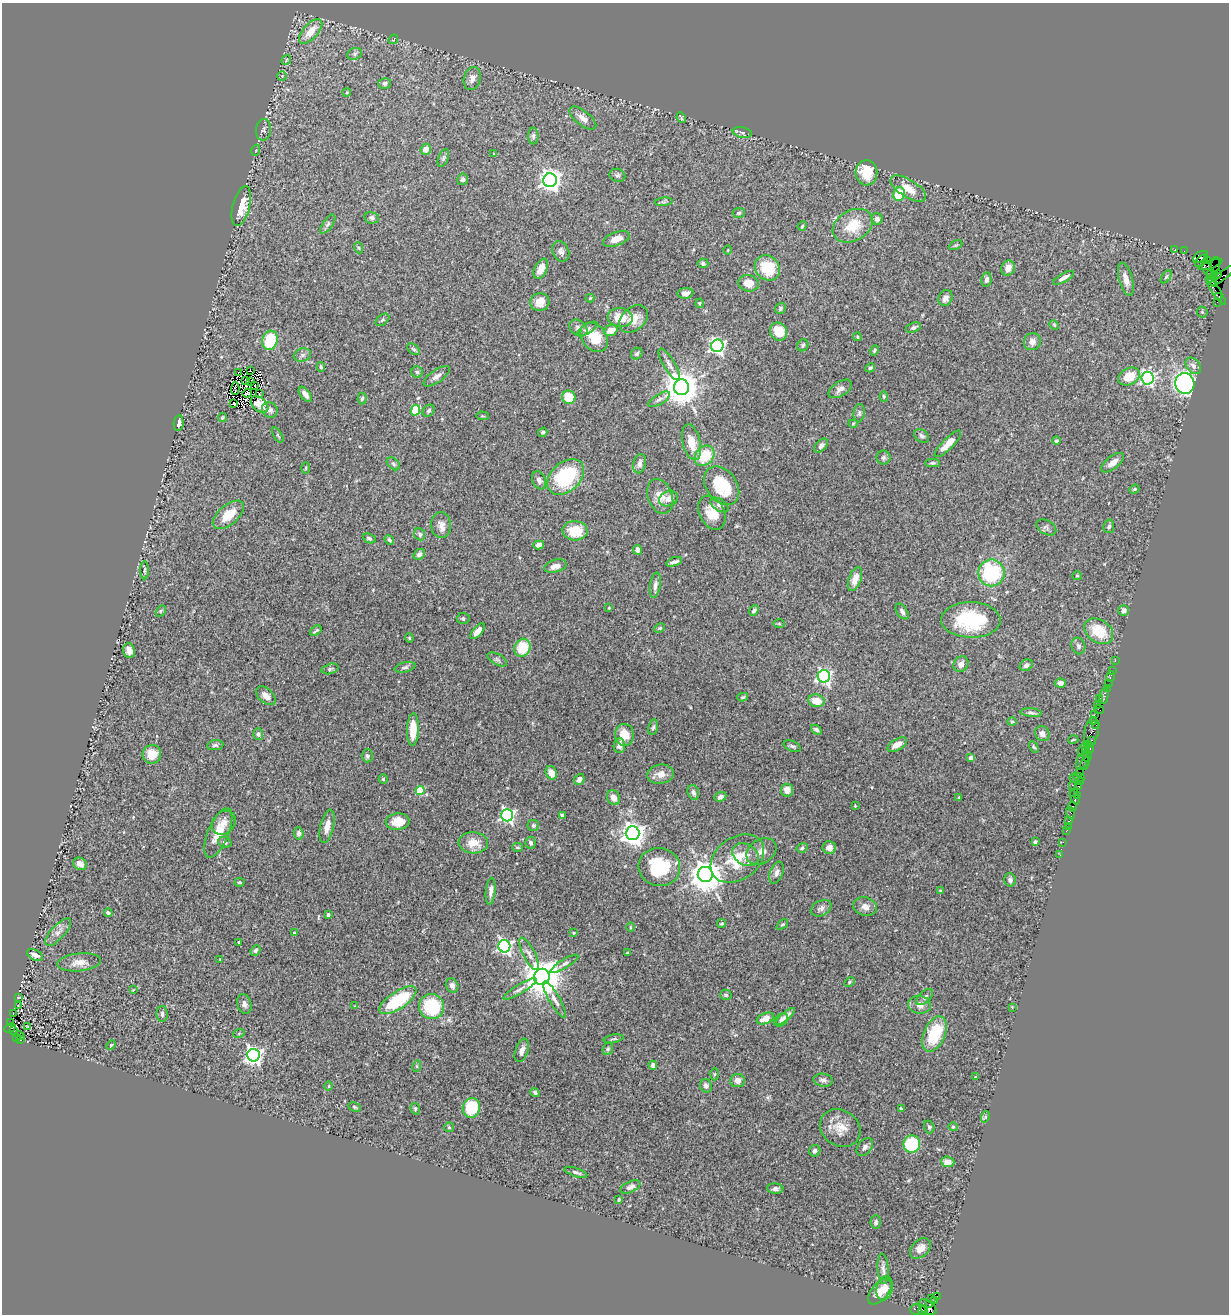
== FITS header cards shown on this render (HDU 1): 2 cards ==
NAXIS1  =                 1227
NAXIS2  =                 1312

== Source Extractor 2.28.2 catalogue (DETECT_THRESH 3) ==
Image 1227 x 1312 px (HDU 1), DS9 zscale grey, 1 PNG px = 1 image px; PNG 1231 x 1316 px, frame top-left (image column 1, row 1312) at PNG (2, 3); each listed source drawn as its Kron ellipse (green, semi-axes under 4 px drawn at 4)
Background 0.971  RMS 0.042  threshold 0.125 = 3 sigma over >= 5 px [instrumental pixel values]
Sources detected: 372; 3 with non-positive FLUX_AUTO (blend fragments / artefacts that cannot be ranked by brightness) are neither listed nor drawn; the other 369 listed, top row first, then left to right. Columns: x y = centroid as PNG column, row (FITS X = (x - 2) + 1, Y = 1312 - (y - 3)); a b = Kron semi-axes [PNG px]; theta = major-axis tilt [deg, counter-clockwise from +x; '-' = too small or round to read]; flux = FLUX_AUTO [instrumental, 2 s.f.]
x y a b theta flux
311 31 15 7 48 41
393 39 5 3 - 2.7
355 54 7 5 22 6.9
286 60 5 2 - 2.1
282 76 4 4 - 3.1
472 78 12 8 74 17
385 83 6 5 - 8.6
347 93 4 4 - 3.4
681 117 5 2 - 2.8
583 118 16 7 -38 20
264 130 11 7 80 9.9
742 133 10 5 -10 7.2
533 136 8 5 -90 7.7
426 149 5 5 - 20
256 150 5 3 - 2.3
494 154 3 3 - 3
443 158 9 5 67 5.8
866 173 12 11 - 70
617 175 8 6 -20 6.8
462 179 6 5 - 7.4
550 180 7 6 - 1900
908 189 20 8 -32 41
899 194 7 6 - 92
664 202 9 3 5 5.2
241 206 20 8 75 61
739 213 6 5 - 4.6
372 218 7 5 -12 7.2
877 219 6 5 - 9
328 224 11 5 55 8.2
802 226 5 4 - 3.2
853 226 21 15 29 74
616 239 14 6 20 23
956 245 7 4 26 4.4
359 248 5 3 - 3.2
1175 249 2 2 - 23
728 250 4 3 - 1.9
561 251 10 8 -66 11
1184 251 2 2 - 16
1200 257 8 5 33 180
1201 261 7 4 42 270
1207 261 4 3 - 46
703 263 5 5 - 6
1210 264 12 4 19 530
1215 266 9 3 79 180
767 268 13 11 -46 94
1008 268 8 6 66 20
541 269 11 6 64 23
1208 270 9 5 -56 170
1216 275 6 3 30 820
1223 275 16 4 38 230
1166 277 7 3 55 4.1
1063 278 12 4 29 14
1212 278 9 4 -76 1200
1126 279 17 7 -74 25
986 280 7 5 79 9.2
748 283 10 8 -17 30
1216 291 16 3 -56 180
685 293 8 5 8 13
1219 297 4 3 - 91
590 298 4 4 - 2.6
945 298 8 6 66 15
540 302 9 9 - 27
1217 302 2 2 - 15
699 303 5 4 - 4
780 308 6 5 - 5.1
1202 312 5 5 - 3.3
620 317 12 9 -7 52
634 319 16 11 41 37
382 320 8 5 37 6
1054 325 5 4 - 3.2
578 328 10 7 -36 11
913 328 8 5 18 8.1
588 329 11 5 31 8.7
611 330 7 5 22 29
779 332 9 8 - 69
594 337 16 12 -51 63
857 337 4 3 - 3
270 340 10 7 75 130
1032 342 9 8 - 18
803 345 6 5 - 5.1
717 346 6 6 - 810
413 349 7 4 -38 5.2
874 350 5 4 - 4.3
637 354 6 5 - 6.9
302 355 9 6 16 9.3
669 364 18 5 -59 16
1193 366 9 6 -50 13
321 367 5 3 - 3.9
870 368 5 4 - 4.3
250 370 2 2 - 2
239 372 3 2 - 10
417 372 5 5 - 4.5
437 376 15 6 35 14
1129 377 11 8 27 59
1147 378 6 6 - 620
246 380 3 2 - 3.5
250 382 2 2 - 2.3
1185 383 10 9 - 760
255 386 2 2 - 4.7
681 387 7 7 - 6800
235 388 7 2 86 1.9
840 389 13 7 31 14
247 393 5 2 - 2.5
259 394 3 2 - 1.6
305 394 9 4 -52 18
884 396 5 4 - 4
569 397 7 6 - 74
362 398 6 4 84 5.6
659 399 12 5 31 10
234 403 4 2 - 2.6
260 404 10 6 -39 29
270 410 8 7 - 10
415 410 5 4 - 110
429 411 6 5 - 6
859 413 9 5 82 6.9
482 416 6 2 -5 2.6
222 418 4 4 - 3.2
179 423 8 5 82 9.7
853 424 4 4 - 2.8
543 432 5 4 - 4.7
278 435 8 3 -61 3.8
922 436 8 6 -40 8
1056 441 4 3 - 4.9
692 442 18 9 -77 46
948 444 18 5 45 32
821 446 8 5 46 8.7
705 456 11 9 50 90
883 457 7 7 - 6.5
932 463 7 4 0 4.5
1112 463 13 6 38 23
393 464 7 5 -42 5.5
640 464 10 6 77 11
306 468 5 3 - 2.5
566 477 21 14 42 200
539 480 9 6 -68 12
722 486 21 15 -53 120
1134 489 5 4 - 3.2
660 496 18 12 -69 35
669 499 10 7 25 17
719 505 10 6 -33 9.1
712 513 18 12 -63 48
228 515 19 10 41 58
441 525 13 10 -85 21
1109 526 7 5 79 6.8
1046 527 11 7 -29 9
575 531 12 9 -3 68
420 534 6 5 - 7.5
369 538 7 4 -25 5.6
389 540 5 4 - 6.1
539 545 5 4 - 13
637 550 5 4 - 14
419 554 6 5 - 9.6
674 562 8 3 18 8.7
555 566 11 6 15 16
145 570 9 3 -88 4.1
991 573 13 13 - 230
1077 576 5 4 - 3.2
855 579 12 6 70 32
655 585 13 5 81 13
609 608 3 3 - 2.1
1124 610 5 5 - 11
161 611 6 4 59 3.5
754 611 6 4 48 6
902 611 9 5 -57 8.2
463 618 6 5 - 6
971 620 30 18 -1 200
779 624 6 4 -2 3
660 628 6 3 27 3.6
316 631 6 2 36 3.9
478 631 9 4 49 20
1099 631 16 11 -34 79
409 638 4 4 - 2.9
1078 646 8 6 -72 9.2
522 648 9 8 - 88
129 651 7 6 - 18
497 659 11 5 -29 7.7
1115 660 3 2 - 44
961 664 8 7 - 14
1026 665 7 5 30 9.1
405 667 10 5 13 7.1
330 669 9 5 15 6.1
1112 671 2 2 - 20
824 676 6 6 - 750
1110 677 5 3 - 78
1060 683 5 4 - 12
1108 684 2 2 - 39
1107 688 2 2 - 23
266 696 11 7 -42 21
1104 696 8 3 79 190
743 697 5 4 - 3.7
1099 698 3 2 - 55
816 701 8 6 -11 43
1098 705 3 2 - 86
1099 710 5 2 - 41
1031 713 10 4 -6 6.7
1094 715 2 2 - 88
1093 721 4 3 - 47
1012 722 5 3 - 3.1
1095 725 4 2 - 42
653 727 8 5 80 5.8
413 730 16 6 88 52
816 730 6 4 -40 7.8
1091 732 15 7 79 590
258 734 5 5 - 7.8
1042 734 8 7 - 13
624 735 11 9 -85 43
1073 740 5 3 - 2.4
1091 740 4 2 - 130
1087 744 2 2 - 49
215 745 8 5 7 6.3
619 745 7 5 86 18
897 745 11 5 29 22
792 746 9 5 -23 6.8
1034 747 6 4 -59 3.7
1090 748 6 3 82 200
1083 749 7 3 64 180
1086 750 4 3 - 150
152 754 9 9 - 42
367 756 6 5 - 7.5
1087 756 5 3 - 55
971 758 4 4 - 9.7
1082 760 10 5 64 210
1085 763 7 2 65 160
1080 772 2 2 - 33
551 773 7 5 -65 25
660 774 13 9 8 26
1074 778 5 2 - 85
1079 778 6 2 -18 84
383 779 4 4 - 3.7
579 779 6 4 49 12
1080 781 4 3 - 84
1072 785 3 2 - 130
1079 786 3 3 - 93
420 790 4 4 - 110
787 790 6 6 - 22
693 792 7 5 -72 9.7
1074 792 3 2 - 70
1077 795 3 3 - 63
720 797 6 4 27 11
959 797 4 4 - 2.8
614 798 8 6 -63 21
1075 798 7 4 -71 120
855 806 2 2 - 2.4
1073 807 5 3 - 100
1070 813 6 3 -76 33
507 815 6 6 - 680
562 815 4 3 - 6.8
1069 821 4 3 - 55
398 822 12 8 4 51
224 823 13 10 45 22
327 826 17 6 77 22
533 826 6 5 - 6.2
1068 826 2 2 - 11
1066 831 2 2 - 29
218 833 26 10 67 59
299 833 6 5 - 9.8
633 833 7 7 - 2400
225 842 7 5 -18 7.7
1035 842 4 3 - 7.4
1063 842 4 2 - 12
473 843 14 10 -4 41
531 843 6 5 - 7.3
517 847 5 4 - 4
802 848 6 4 33 5.4
829 848 7 6 - 14
761 851 16 12 33 26
746 855 14 10 -30 28
1060 855 2 2 - 16
737 859 29 21 36 100
80 864 7 6 - 17
659 867 21 19 -14 140
777 873 11 6 68 13
705 875 7 7 - 5700
1010 880 6 5 - 7.2
239 882 5 3 - 3.9
491 891 13 5 84 13
940 891 4 4 - 2.7
865 907 12 9 -13 19
821 908 11 7 28 11
108 913 4 4 - 5.4
328 915 3 3 - 7.9
722 923 4 4 - 3.8
782 925 7 4 38 4.1
630 927 5 3 - 2.5
58 932 17 7 47 18
294 933 4 4 - 4.5
574 933 4 3 - 2.2
238 942 3 2 - 2.1
504 946 6 6 - 730
255 950 5 4 - 6
627 953 3 2 - 1.6
529 954 18 6 -63 17
35 955 8 5 -27 16
220 960 3 2 - 2.1
79 962 22 9 5 29
564 964 16 4 31 10
542 977 8 8 - 8500
849 982 5 4 - 3.7
452 985 7 6 - 11
520 989 19 4 31 13
133 990 4 2 - 1.7
726 995 6 5 - 5.3
18 997 3 2 - 1.6
925 997 10 5 43 8.9
555 999 20 5 -60 17
398 1000 21 8 34 170
244 1004 10 7 -74 11
18 1005 3 2 - 2.4
920 1005 11 9 -10 22
355 1006 4 3 - 2.2
431 1007 13 12 - 140
1012 1007 3 3 - 2
13 1013 2 2 - 1.3
162 1014 8 5 -88 9.4
785 1017 12 3 41 12
765 1018 9 5 22 31
781 1020 8 5 39 7.1
10 1023 3 3 - 84
28 1026 3 2 - 4.6
10 1028 6 4 25 470
14 1031 3 3 - 130
239 1033 6 4 20 3.2
935 1034 19 10 66 140
20 1035 5 4 - 93
16 1038 3 3 - 310
614 1039 10 3 11 4.6
21 1040 3 3 - 140
111 1045 5 3 - 3
608 1049 6 5 - 4.7
522 1050 12 6 71 13
253 1055 6 6 - 1100
653 1065 4 4 - 13
417 1066 6 4 73 3.6
714 1074 6 4 88 3.4
976 1077 3 2 - 2.3
737 1080 7 6 - 16
823 1080 10 6 -8 9.2
329 1086 5 3 - 2.7
706 1086 7 6 - 10
535 1092 5 4 - 6.4
354 1107 6 4 -28 3.6
471 1108 10 8 74 140
415 1109 6 4 -71 4.2
901 1109 4 3 - 2.8
985 1117 6 3 72 3.5
449 1127 5 4 - 3.4
929 1127 6 5 - 5
953 1127 5 4 - 3
840 1128 21 18 -34 47
912 1144 8 8 - 200
865 1147 10 6 51 9.2
815 1151 6 5 - 9.4
948 1162 6 5 - 19
576 1172 12 4 -18 8.1
630 1187 11 5 25 11
775 1189 8 5 -3 8.4
619 1199 4 3 - 3.7
876 1222 6 5 - 6.6
920 1248 12 8 45 26
883 1269 15 5 -86 13
885 1288 12 8 77 21
880 1292 15 8 49 35
937 1297 3 3 - 91
931 1298 2 2 - 16
935 1300 3 2 - 15
930 1304 3 2 - 210
927 1307 10 6 -35 1100
918 1310 8 5 -6 320
923 1310 4 3 - 270
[3 non-positive-flux detections neither listed nor drawn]